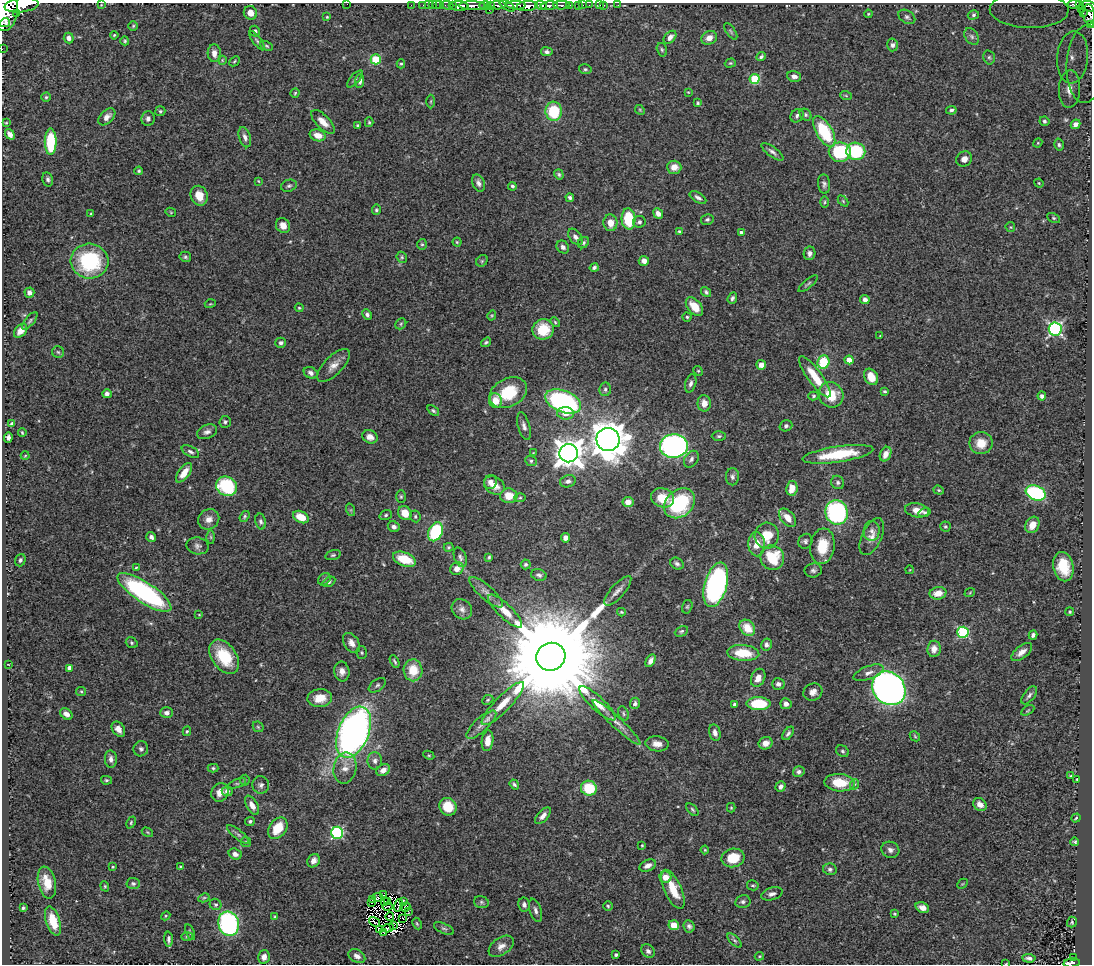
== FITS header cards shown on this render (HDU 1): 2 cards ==
NAXIS1  =                 1090
NAXIS2  =                  962

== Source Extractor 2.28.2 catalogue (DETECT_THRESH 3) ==
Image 1090 x 962 px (HDU 1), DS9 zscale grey, 1 PNG px = 1 image px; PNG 1094 x 966 px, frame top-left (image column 1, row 962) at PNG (2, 3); each listed source drawn as its Kron ellipse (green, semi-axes under 4 px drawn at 4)
Background 0.573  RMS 0.02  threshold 0.0598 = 3 sigma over >= 5 px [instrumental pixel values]
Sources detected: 448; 10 with non-positive FLUX_AUTO (blend fragments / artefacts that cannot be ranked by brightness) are neither listed nor drawn; the other 438 listed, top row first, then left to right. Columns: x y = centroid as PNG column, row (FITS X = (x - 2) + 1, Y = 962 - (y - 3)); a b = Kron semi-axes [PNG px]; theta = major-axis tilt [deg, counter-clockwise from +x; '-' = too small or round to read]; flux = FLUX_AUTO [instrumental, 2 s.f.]
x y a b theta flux
347 4 2 2 - 17
1074 4 6 3 4 120
1080 4 4 3 - 130
22 5 17 7 7 1800
101 5 3 2 - 0.88
411 5 2 2 - 8.2
423 5 2 2 - 10
429 5 2 2 - 12
433 5 3 2 - 5.2
436 5 2 2 - 8.1
440 5 2 2 - 12
447 5 6 3 -3 39
498 5 8 3 -2 250
516 5 9 3 -1 280
541 5 6 3 -17 280
561 5 8 3 0 130
569 5 3 2 - 57
579 5 3 3 - 29
583 5 2 2 - 6.1
589 5 2 2 - 5.8
600 5 4 2 - 6.1
603 5 3 2 - 5.3
618 5 2 2 - 6.9
452 6 3 2 - 46
459 6 9 4 -3 860
472 6 13 3 -1 720
485 6 6 3 -2 57
491 6 3 3 - 81
507 6 8 3 -31 270
527 6 10 5 5 1200
549 6 8 4 7 650
1089 6 7 5 -21 260
1081 8 3 3 - 70
489 10 2 2 - 14
1029 10 39 18 -1 86
6 11 20 11 82 4000
250 13 7 6 - 11
1083 13 2 2 - 25
17 14 3 2 - 120
868 14 4 3 - 1.3
1089 14 10 6 -84 220
973 15 6 4 17 2.3
327 17 4 4 - 1.6
907 17 9 6 -32 3.6
5 23 5 2 - 190
1091 25 3 2 - 13
133 26 5 5 - 1.9
255 31 5 5 - 3.6
731 31 9 4 -55 2.5
114 35 4 3 - 1.4
972 36 9 6 -52 3.6
670 37 7 5 46 6.7
69 38 5 5 - 5.9
709 38 8 6 28 12
125 41 4 4 - 2
257 41 12 4 -53 3.1
893 45 6 5 - 4.5
267 46 7 4 -27 2
2 49 2 2 - 5.9
662 50 7 5 -73 2.5
547 52 6 4 -9 3.7
214 53 9 6 -86 9.5
761 57 5 3 - 2.8
989 57 7 5 -75 2.6
1073 57 26 15 85 33
376 59 5 5 - 69
222 60 4 4 - 1.4
234 61 6 4 43 1.8
730 63 6 4 18 1.8
401 64 4 4 - 2
1086 64 39 19 87 88
585 69 6 5 - 2.3
794 76 7 5 -14 6.9
355 79 10 4 49 2.9
755 79 5 5 - 75
360 81 7 4 85 4.3
1069 89 18 10 87 21
688 92 4 3 - 1.1
295 93 4 4 - 1.7
846 96 6 3 -20 1.6
46 97 4 4 - 2.1
431 101 7 3 89 1.7
698 103 4 4 - 1.9
640 110 5 4 - 1.6
951 110 5 4 - 3.3
160 111 5 5 - 2.3
554 111 9 8 - 60
805 115 6 5 - 2.7
797 116 7 6 - 3.6
107 117 10 6 45 9.2
148 118 7 6 - 4.8
1044 121 5 5 - 2.7
323 122 15 6 -46 12
369 122 5 4 - 1.7
6 123 3 3 - 1.3
1076 124 5 4 - 6.1
358 125 3 3 - 1.7
824 131 17 8 -60 79
10 134 6 4 -53 5.8
318 135 8 5 -18 13
245 137 10 5 -73 6
51 142 13 6 90 74
1038 143 5 4 - 1.6
1059 145 6 4 -75 2.6
856 151 9 9 - 74
772 152 13 5 -36 4.6
840 152 11 9 -1 96
964 159 8 7 - 8.5
674 167 7 6 - 12
139 171 4 4 - 2
559 174 5 4 - 2.5
48 179 7 5 -76 3.2
258 181 3 3 - 1.1
478 183 9 6 -68 5.5
1039 183 5 4 - 1.3
824 184 10 6 -83 4.5
289 186 8 6 18 3.4
512 186 4 4 - 2.4
199 196 10 8 -69 21
698 197 9 4 -31 4.7
570 198 4 3 - 3.2
843 201 6 4 -46 1.7
825 202 5 3 - 1.8
376 210 5 4 - 2.1
171 212 5 4 - 1.5
658 213 6 4 -65 7.6
91 214 4 3 - 1.2
1054 218 7 4 -26 2.3
628 219 10 7 -86 56
707 220 6 5 - 2.6
639 222 6 6 - 3.9
610 223 8 7 - 14
283 225 8 7 - 11
1010 227 5 4 - 1.6
679 231 4 3 - 1.7
741 233 4 3 - 5
575 237 9 6 -52 5.5
457 242 4 4 - 1.6
583 243 6 5 - 2.5
422 244 5 4 - 2
563 247 7 6 - 5.7
809 253 7 6 - 5.3
185 257 6 5 - 2.6
402 257 6 5 - 2.2
89 261 19 17 -5 120
482 261 6 5 - 2.1
644 261 5 5 - 7.2
594 267 4 4 - 3.6
808 284 12 3 40 2.3
29 292 5 5 - 7.3
706 292 6 4 -49 2.8
732 298 6 4 69 3
865 300 5 4 - 6.2
210 304 5 3 - 1.2
694 307 11 6 -49 23
299 308 4 3 - 1.4
367 315 5 4 - 4.2
492 315 5 3 - 1.4
687 317 4 4 - 2.4
30 321 11 4 52 3.1
555 322 6 3 -46 1.8
401 324 6 5 - 2
543 329 10 10 - 41
1055 329 6 6 - 250
21 331 8 5 50 12
880 336 4 3 - 1.4
486 342 5 4 - 2.5
281 343 5 5 - 3.1
58 352 6 5 - 2.4
849 360 4 4 - 20
823 362 6 6 - 54
333 365 21 9 46 13
761 365 5 5 - 11
698 371 5 4 - 1.7
311 373 7 5 -29 5.1
815 377 25 7 -54 32
871 377 9 6 -60 21
691 383 9 5 74 4.5
605 389 7 6 - 3.7
885 391 4 3 - 2.1
508 393 20 14 27 56
107 394 4 4 - 5.7
831 395 13 12 - 32
813 396 5 4 - 1.9
1042 396 4 4 - 4.3
495 401 7 6 - 20
563 401 19 10 -22 270
704 403 8 6 -88 12
433 411 7 4 -38 2.4
565 413 8 6 -5 11
225 422 6 5 - 2.8
12 424 4 3 - 3.6
524 426 14 6 -74 6.5
786 426 6 5 - 3.4
207 432 10 6 24 5.6
22 433 4 3 - 1.5
719 436 7 4 0 2.6
8 437 5 4 - 4
370 437 8 6 -27 8.4
608 439 12 11 - 3000
981 443 11 11 - 23
674 446 14 12 2 430
190 452 9 5 -28 4
533 453 3 3 - 0.97
569 453 9 9 - 1900
838 454 36 8 8 58
886 454 8 5 66 11
25 456 4 3 - 1.2
691 459 9 6 54 4.7
531 461 6 5 - 2.6
184 473 11 5 54 14
732 477 8 6 89 4.1
568 481 8 6 15 4.8
490 482 7 6 - 6.1
838 482 7 6 - 3.5
494 485 11 8 -30 13
227 486 11 9 -29 91
792 488 7 5 81 18
939 490 5 4 - 1.6
1036 493 10 7 -21 150
509 496 8 7 - 18
401 497 6 5 - 1.9
520 498 6 4 1 2
662 498 11 9 -20 25
628 502 5 5 - 11
680 503 17 13 41 120
351 510 6 4 -72 1.7
917 510 12 7 -11 14
837 512 12 11 - 210
925 512 6 4 16 2.9
405 513 7 6 - 21
386 515 6 5 - 2.3
245 516 6 4 54 2.2
415 516 6 5 - 2.5
301 517 8 5 -25 22
788 518 11 6 -49 14
209 519 11 9 40 10
261 522 8 5 -77 3.4
1032 525 8 6 60 15
394 527 6 5 - 5.7
945 527 5 5 - 2
872 531 10 8 85 6.6
436 532 10 7 65 99
767 536 13 12 - 28
151 537 5 4 - 4.6
211 537 6 4 -89 2
872 537 20 9 65 12
565 538 4 4 - 6.7
805 541 7 7 - 3.7
757 544 12 8 -87 19
197 546 11 8 -12 5.5
822 546 18 12 83 39
449 547 5 4 - 1.9
333 555 8 4 14 2.6
460 557 10 6 -69 4.3
489 557 4 3 - 1.8
772 558 12 12 - 54
404 559 12 6 -21 41
20 560 6 5 - 2.8
526 564 5 5 - 2.9
677 564 7 5 -32 3.6
136 567 4 3 - 1.3
1063 567 15 10 -78 36
457 568 7 6 - 13
813 570 8 7 - 4
909 570 4 3 - 0.93
539 575 8 5 -16 4.1
324 579 7 5 45 2.9
329 582 7 4 31 2.4
716 585 23 11 75 350
618 591 19 7 49 8.2
144 592 31 10 -33 230
486 592 21 7 -42 8.7
970 592 5 3 - 1.3
938 593 8 6 11 16
687 607 7 5 74 2.2
462 609 11 9 -45 6.8
505 611 22 7 -44 18
621 612 4 3 - 1.7
1070 612 4 4 - 1.9
199 615 3 2 - 0.94
747 628 9 7 -50 24
681 631 7 5 26 2.5
963 632 5 5 - 150
1033 635 5 4 - 3.2
132 643 6 5 - 2.5
351 643 11 7 -56 8.6
766 645 6 5 - 4.1
934 649 8 6 83 10
1022 652 12 6 39 10
362 653 6 5 - 2.1
743 653 16 8 -5 37
224 657 19 12 -54 51
551 657 15 13 34 54000
395 661 6 2 -61 2
650 661 7 4 60 7
8 664 3 2 - 0.7
70 668 4 4 - 9.9
413 670 11 9 -88 29
342 671 10 7 -83 8.6
869 673 16 6 21 8
758 678 9 6 65 12
778 684 6 5 - 5.3
377 685 10 5 36 3.2
889 688 18 15 -46 870
81 691 5 4 - 1.7
813 692 10 8 28 8.1
1029 695 10 5 52 4.1
320 698 12 9 4 21
488 700 6 4 24 1.8
597 703 24 7 -43 18
635 703 6 5 - 3.4
503 704 29 7 46 26
759 704 12 6 -1 59
786 704 6 5 - 6.9
735 705 4 3 - 4.1
1028 710 7 3 30 1.4
167 713 6 5 - 5.8
623 713 7 5 -64 2.5
66 714 7 5 -40 8
616 722 32 5 -43 13
481 725 19 7 43 10
258 727 6 4 -44 1.8
118 729 8 6 -54 8.8
187 731 5 3 - 2.1
354 732 27 15 67 680
715 733 8 5 -77 6.2
788 733 7 4 53 3.4
915 736 6 4 -46 1.6
488 741 10 5 83 13
766 743 7 6 - 8.9
657 744 11 7 -8 10
141 749 7 7 - 3.8
842 751 7 5 -34 2.5
429 755 6 4 -27 1.7
111 759 8 6 -86 6.1
375 761 9 7 -89 5.4
213 768 5 4 - 1.9
345 768 16 11 79 14
383 770 7 5 31 9.2
799 772 6 5 - 4.2
1071 776 3 2 - 1.5
1077 779 3 2 - 1.2
106 780 5 4 - 2.1
245 780 5 5 - 1.8
237 783 9 4 19 2.3
840 783 15 8 -4 33
514 784 5 4 - 2.9
855 784 5 3 - 1.5
261 785 9 8 - 5.3
781 787 6 4 53 5
589 788 8 7 - 49
227 791 5 5 - 5.3
220 792 9 8 - 12
980 804 7 6 - 8.7
252 805 10 5 -61 9.4
448 807 9 8 - 31
731 808 5 4 - 1.5
692 810 7 4 -46 2.3
543 816 10 5 48 6.6
1076 818 5 2 - 1.5
250 821 5 4 - 2.5
131 823 6 4 65 1.8
278 828 12 8 54 35
147 832 6 3 -32 1.5
337 833 6 6 - 150
238 834 14 4 -39 3.8
246 842 5 4 - 1.8
1075 842 4 4 - 2.2
642 845 3 2 - 1.3
705 850 4 4 - 1.4
890 850 9 8 - 5.7
235 854 7 5 -19 6.4
733 858 11 9 13 34
313 861 7 6 - 7.4
648 865 9 5 25 7.4
180 866 3 3 - 1.3
113 867 3 3 - 1.5
830 869 7 6 - 3.7
665 877 6 5 - 12
47 883 16 9 -77 22
133 884 6 5 - 3.3
962 884 6 4 43 1.6
753 885 6 5 - 2.2
105 886 5 4 - 1.7
673 889 21 8 -66 30
772 894 11 6 17 5.7
384 895 3 2 - 3.7
378 897 5 3 - 2.9
204 898 6 4 28 1.8
373 899 4 2 - 1.3
384 901 3 2 - 1.9
388 901 4 2 - 1.8
403 901 4 2 - 1.8
481 902 7 5 -17 3
743 902 8 6 11 3.8
371 903 2 2 - 0.96
215 904 6 5 - 2.6
399 905 6 2 71 0.67
524 905 7 5 -80 4.7
388 906 5 2 - 0.12
608 906 4 4 - 1.8
405 907 5 4 - 0.58
23 908 3 3 - 2
922 908 7 5 -23 7.5
535 910 12 5 -72 5.3
408 912 3 2 - 0.17
895 914 3 3 - 1.4
166 916 5 4 - 1.3
390 916 4 2 - 3.2
275 917 4 3 - 1.9
403 918 2 2 - 1.3
53 921 15 7 -72 30
374 922 6 2 -32 1.2
1072 922 5 5 - 1.7
229 924 12 10 -72 200
417 924 6 3 -63 1.7
393 925 4 2 - 1.6
674 925 5 5 - 19
689 926 6 5 - 3.7
388 928 6 2 10 1.7
380 929 3 2 - 1.9
444 929 11 5 -26 3.3
190 932 8 4 -71 2.3
384 933 3 2 - 2.5
187 936 6 4 2 1.8
169 939 7 3 -89 4
735 940 9 4 -45 2.6
501 946 14 8 35 9.3
648 951 7 6 - 5.1
616 955 3 3 - 2.8
357 956 9 6 -29 6.7
759 956 5 4 - 1.4
264 957 7 5 76 8.9
1029 958 7 4 -5 3.9
1073 958 3 2 - 11
1072 963 8 3 7 98
1006 964 3 2 - 0.87
At the frame edge (FLAGS 8, measured only in part): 13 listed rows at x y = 347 4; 1074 4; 22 5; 1089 6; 1029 10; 6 11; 1089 14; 5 23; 1091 25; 2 49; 1086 64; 1072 963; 1006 964
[10 non-positive-flux detections neither listed nor drawn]